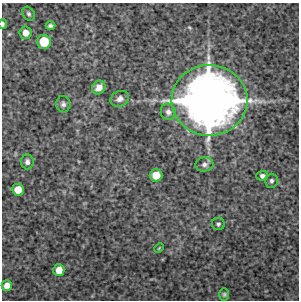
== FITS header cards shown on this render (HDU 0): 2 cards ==
NAXIS1  =                  297 /Length X axis
NAXIS2  =                  298 /Length Y axis

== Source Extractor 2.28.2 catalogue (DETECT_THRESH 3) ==
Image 297 x 298 px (HDU 0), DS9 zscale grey, 1 PNG px = 1 image px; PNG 301 x 302 px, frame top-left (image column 1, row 298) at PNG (2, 3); each listed source drawn as its Kron ellipse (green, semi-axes under 4 px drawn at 4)
Background 5320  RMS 180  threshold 525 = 3 sigma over >= 5 px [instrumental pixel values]
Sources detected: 21; all 21 listed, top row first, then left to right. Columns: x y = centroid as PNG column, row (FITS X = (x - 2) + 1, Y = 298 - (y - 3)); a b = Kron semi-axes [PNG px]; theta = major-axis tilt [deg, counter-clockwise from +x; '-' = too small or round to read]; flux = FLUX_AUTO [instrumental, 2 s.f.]
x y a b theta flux
29 14 7 5 -57 2.7e+04
3 24 5 3 - 2.9e+04
50 26 5 3 - 2.8e+04
26 33 6 6 - 9.3e+04
44 42 7 7 - 3.3e+05
99 87 7 6 - 7.1e+04
120 99 9 7 27 5.7e+04
209 100 38 35 -2 1.0e+07
63 104 8 7 - 3.8e+04
168 112 8 7 - 4.5e+04
27 162 7 6 - 4.1e+04
204 164 9 7 8 4.5e+04
156 175 6 6 - 1.6e+05
262 176 6 5 - 3.7e+04
271 181 7 6 - 3.2e+04
18 190 6 6 - 1.5e+05
218 224 6 6 - 2.6e+04
159 248 5 3 - 1.0e+04
59 270 6 5 - 1.3e+05
7 286 5 5 - 9.4e+04
224 294 6 5 - 1.9e+04
At the frame edge (FLAGS 8, measured only in part): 1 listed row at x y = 3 24